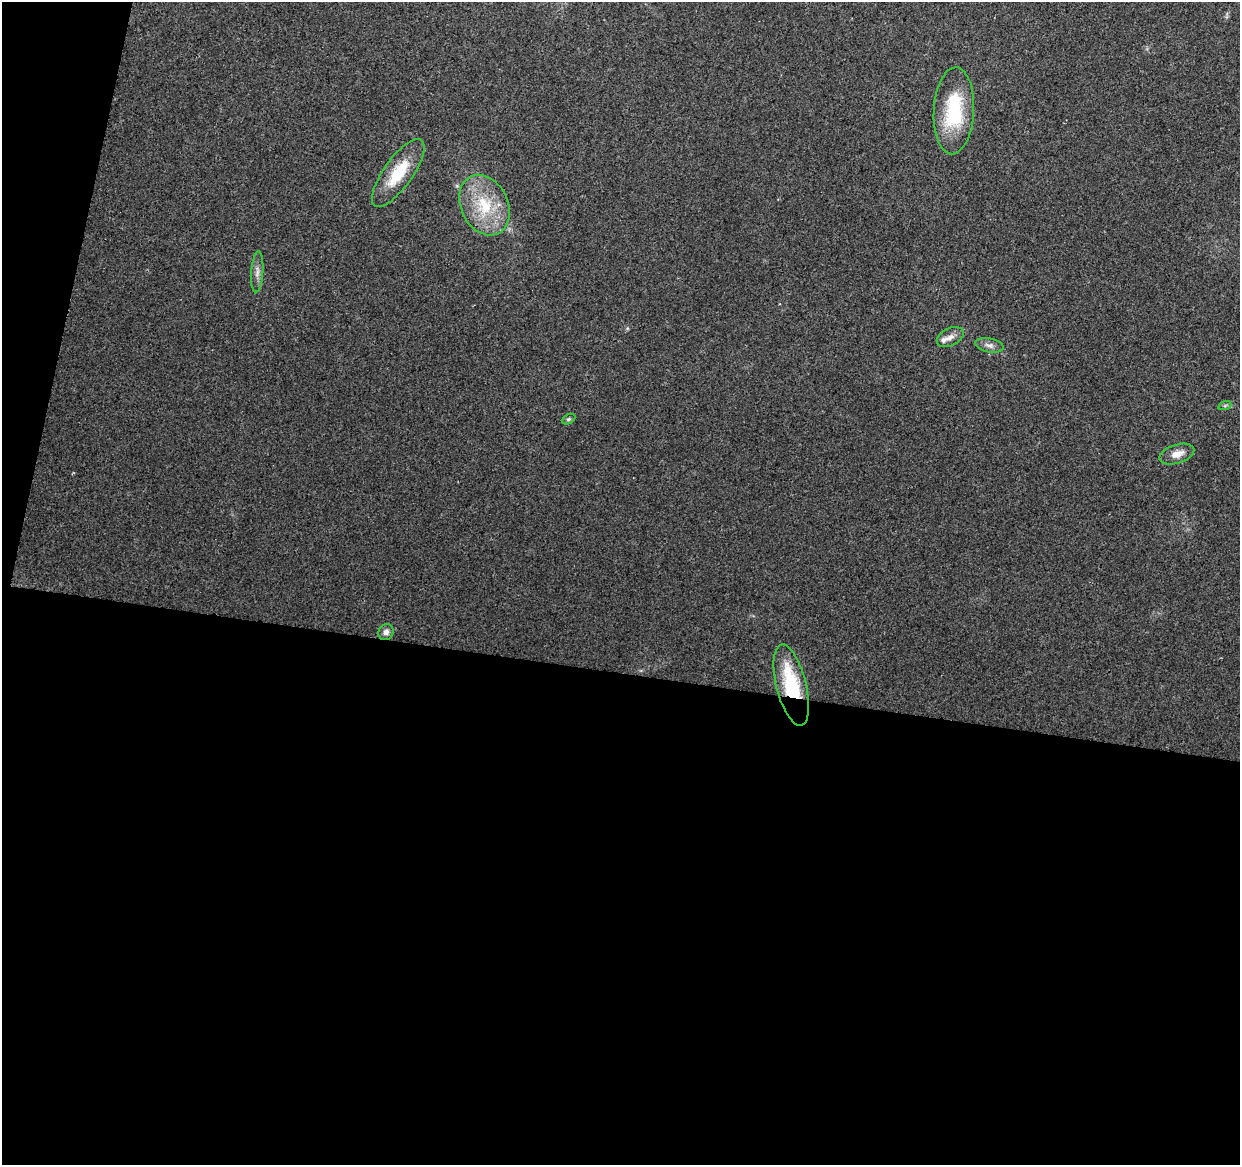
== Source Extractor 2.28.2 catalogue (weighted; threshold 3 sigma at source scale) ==
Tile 13 of 4 x 4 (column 1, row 4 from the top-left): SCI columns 8-1245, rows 286-1448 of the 4961 x 5162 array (HDU 1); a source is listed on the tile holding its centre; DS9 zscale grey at full resolution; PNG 1242 x 1167 px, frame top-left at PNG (2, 2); each listed source drawn as its Kron ellipse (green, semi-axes under 4 px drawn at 4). Shown black and unused: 45% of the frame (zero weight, under 2 of 3 exposures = <1% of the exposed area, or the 3 px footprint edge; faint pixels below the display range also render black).
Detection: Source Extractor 2.28.2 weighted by HDU 2 'WHT'; one run over the whole footprint, this tile lists its part. Background 0.028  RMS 0.0057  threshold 0.0257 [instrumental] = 3 sigma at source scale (4.5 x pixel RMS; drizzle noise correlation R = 1.50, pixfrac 1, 0.0396/0.0396 arcsec/px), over >= 5 px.
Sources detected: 12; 1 inside a brighter listed object's ellipse — not listed separately; the other 11 listed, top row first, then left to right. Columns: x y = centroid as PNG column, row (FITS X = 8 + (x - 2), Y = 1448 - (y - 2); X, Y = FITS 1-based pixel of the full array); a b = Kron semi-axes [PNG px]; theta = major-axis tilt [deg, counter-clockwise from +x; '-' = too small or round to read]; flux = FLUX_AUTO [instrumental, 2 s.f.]
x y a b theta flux
954 111 43 20 87 39
398 173 40 14 55 22
484 205 32 23 -64 29
257 272 20 6 86 3.5
950 337 14 8 26 3.8
989 345 14 7 -12 3.1
1225 405 7 4 20 0.86
568 419 7 4 27 1
1177 454 18 9 17 6
386 632 8 7 - 2.7
791 685 42 15 -76 40
Overlapping masked pixels (flux is a lower limit): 1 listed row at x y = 791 685